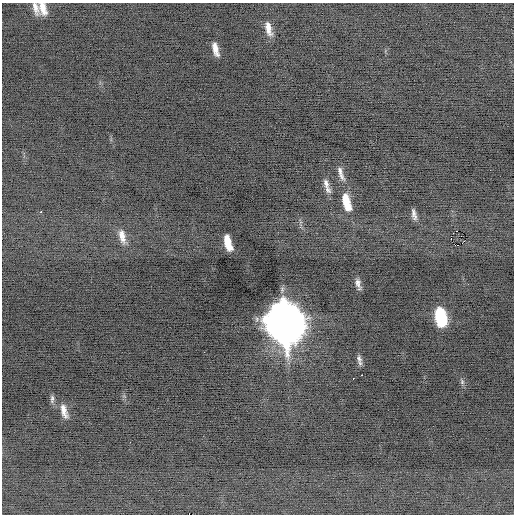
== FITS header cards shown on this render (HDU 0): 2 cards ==
NAXIS1  =                  512 / Axis length
NAXIS2  =                  512 / Axis length

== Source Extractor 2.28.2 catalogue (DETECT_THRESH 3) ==
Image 512 x 512 px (HDU 0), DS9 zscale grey, 1 PNG px = 1 image px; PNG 516 x 516 px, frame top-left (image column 1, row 512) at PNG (2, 3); no overlay
Background -0.27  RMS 0.73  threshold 2.18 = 3 sigma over >= 5 px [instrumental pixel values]
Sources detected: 24; all 24 listed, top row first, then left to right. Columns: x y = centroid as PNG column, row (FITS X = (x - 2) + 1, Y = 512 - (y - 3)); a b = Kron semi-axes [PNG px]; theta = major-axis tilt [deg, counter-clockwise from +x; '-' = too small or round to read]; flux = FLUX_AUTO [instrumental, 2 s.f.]
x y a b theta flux
35 8 17 6 -71 350
43 8 15 8 -73 530
268 28 16 7 -78 480
215 49 13 5 -75 430
341 173 22 6 -71 340
326 183 16 7 -78 330
346 202 20 8 -75 1200
41 212 2 2 - 180
414 214 11 4 -77 220
456 231 2 2 - 85
453 233 2 2 - 32
122 236 20 8 -77 540
451 239 2 2 - 120
228 242 15 6 -75 900
458 245 3 2 - 150
358 284 10 4 -76 230
441 317 15 8 -80 4000
285 322 20 13 -75 160000
359 359 10 7 -70 190
362 375 3 2 - 310
353 378 2 2 - 33
462 382 7 6 - 110
52 399 11 5 87 140
64 411 18 7 -73 440
At the frame edge (FLAGS 8, measured only in part): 1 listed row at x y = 43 8